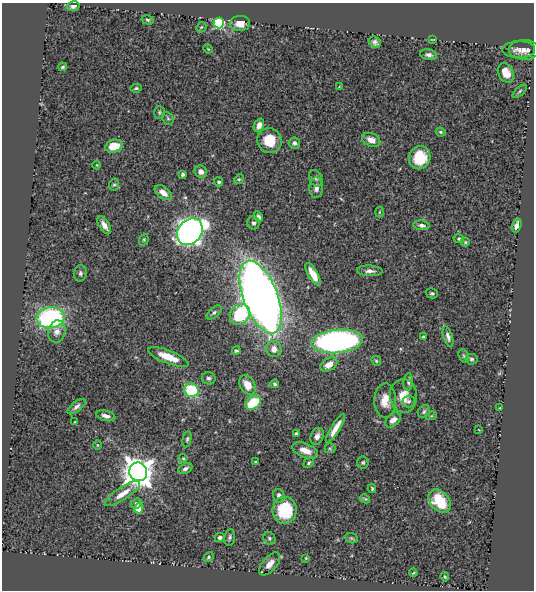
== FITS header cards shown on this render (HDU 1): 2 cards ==
NAXIS1  =                  532
NAXIS2  =                  588

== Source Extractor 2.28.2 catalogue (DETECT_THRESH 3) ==
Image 532 x 588 px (HDU 1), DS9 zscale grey, 1 PNG px = 1 image px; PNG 536 x 592 px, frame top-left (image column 1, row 588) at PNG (2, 3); each listed source drawn as its Kron ellipse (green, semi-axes under 4 px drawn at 4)
Background 0.639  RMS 0.02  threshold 0.0598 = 3 sigma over >= 5 px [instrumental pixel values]
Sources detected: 110; all 110 listed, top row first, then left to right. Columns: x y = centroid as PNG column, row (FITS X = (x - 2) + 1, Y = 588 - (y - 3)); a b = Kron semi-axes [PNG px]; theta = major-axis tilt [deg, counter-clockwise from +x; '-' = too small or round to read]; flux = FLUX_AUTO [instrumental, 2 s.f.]
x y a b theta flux
73 6 6 5 - 5.4
148 20 6 4 -16 2.3
219 23 5 5 - 130
240 23 10 7 2 16
201 27 5 4 - 1.7
432 40 4 2 - 0.87
375 42 6 5 - 4.5
208 49 5 4 - 1.2
519 50 16 8 0 9.1
524 50 15 10 -1 10
429 55 8 5 -10 5
63 67 4 4 - 2
506 73 10 7 -59 19
339 87 3 3 - 0.96
136 88 6 4 11 2.2
520 91 9 3 41 2.2
159 112 6 5 - 2.2
168 118 7 5 -67 2.2
259 125 7 5 67 8.5
441 132 5 3 - 1.9
269 140 12 12 - 37
371 140 9 6 -25 12
294 143 6 5 - 3.7
114 146 9 6 14 25
420 158 12 10 70 44
97 165 4 4 - 1.2
201 172 6 6 - 6.1
183 174 4 3 - 3.5
316 178 9 6 -64 3.9
239 179 5 4 - 1.7
219 182 4 4 - 2.6
114 185 6 5 - 2
316 188 10 6 88 7.7
163 193 10 6 -38 12
379 212 5 3 - 1.4
258 217 5 4 - 3.9
253 223 6 6 - 3.7
104 225 10 5 -58 8.7
422 225 8 4 -9 4.1
517 226 7 4 72 6.8
190 232 14 11 49 1100
459 239 5 4 - 2.4
144 240 6 4 70 1.8
465 242 4 4 - 2.1
370 271 13 5 -2 6.2
80 273 8 6 79 3.6
313 274 12 5 -60 16
432 293 6 5 - 2.4
261 297 38 17 -69 1500
214 312 9 5 42 3
240 314 11 9 49 77
51 318 14 10 8 220
57 331 11 8 80 8.9
423 337 3 3 - 2
448 337 11 4 -73 4.6
337 341 26 11 6 490
274 349 8 7 - 9.2
236 351 4 4 - 2.2
464 356 7 5 -73 2.1
168 357 21 6 -21 25
471 359 6 5 - 2.6
376 361 5 4 - 1.9
329 365 9 6 34 14
209 378 7 6 - 3.4
408 382 9 5 85 3.4
275 384 4 4 - 2.7
247 385 10 7 -57 19
191 390 7 6 - 79
403 396 17 13 -86 20
385 400 17 11 89 19
409 401 6 6 - 3
253 403 8 6 37 52
77 407 11 5 38 4.6
500 408 3 2 - 1.4
424 411 7 5 58 2.7
106 416 10 5 -14 6.3
431 416 5 3 - 1.3
393 420 9 6 42 7.6
75 422 4 2 - 0.93
336 428 16 4 58 14
479 430 3 2 - 0.78
296 434 4 3 - 2.8
317 436 9 6 65 7.3
187 439 8 4 79 2.4
97 445 4 3 - 1
330 448 5 5 - 1.9
305 450 13 7 -22 14
183 458 4 4 - 1.3
255 462 3 3 - 1.3
309 463 6 4 45 2.5
363 463 6 6 - 2.4
185 469 7 5 24 3.9
138 472 9 9 - 2100
372 489 4 3 - 1.8
122 494 20 6 34 16
279 496 7 5 -68 5.6
365 499 5 3 - 1.5
440 501 13 9 -49 46
136 504 6 5 - 5.6
139 508 5 4 - 22
285 510 13 12 - 58
220 537 5 4 - 3.6
230 537 8 5 80 3.2
269 538 6 5 - 2.6
352 538 6 5 - 2.1
208 557 5 3 - 2
306 558 3 3 - 1.1
270 564 14 7 49 9.8
413 573 4 3 - 1.3
445 577 5 3 - 1.7